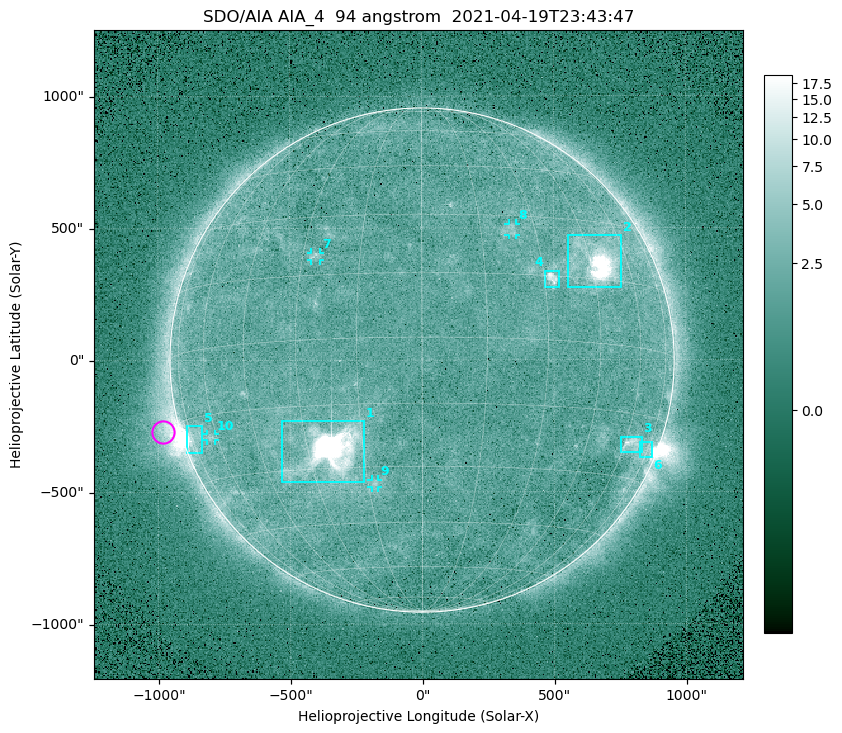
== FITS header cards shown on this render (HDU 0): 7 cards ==
TELESCOP= 'SDO/AIA '
INSTRUME= 'AIA_4   '
WAVELNTH=                   94
WAVEUNIT= 'angstrom'
DATE-OBS= '2021-04-19T23:43:47.12'
CTYPE1  = 'HPLN-TAN'
CTYPE2  = 'HPLT-TAN'

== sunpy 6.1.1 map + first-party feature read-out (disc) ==
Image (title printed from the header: SDO/AIA AIA_4  94 angstrom  2021-04-19T23:43:47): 512 x 512 px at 4.8 arcsec/px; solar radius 955 arcsec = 199 px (full disc in frame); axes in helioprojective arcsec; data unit not stated in the header (colour bar unlabelled)
Orientation: roll -0.138 deg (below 1 deg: not rotated)
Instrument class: DISC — disc imager (sunpy class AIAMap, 94 A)
Bright regions (active regions / flare kernels): reference = the median radial profile (limb darkening/brightening removed); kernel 5 px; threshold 5 sigma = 2.59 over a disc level ~1.82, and >= 1.15x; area >= 9 px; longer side >= 5 px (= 24 arcsec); searched inside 0.97 R_sun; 10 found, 10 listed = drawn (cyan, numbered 1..; 4 of them under ~33 arcsec drawn as corner ticks so the feature stays visible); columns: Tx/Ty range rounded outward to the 10 arcsec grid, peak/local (2 s.f.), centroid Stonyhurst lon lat
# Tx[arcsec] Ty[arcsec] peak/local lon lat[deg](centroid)
1 -540..-220 -460..-230 2094 -24 -26
2 550..760 270..470 51 +47 +19
3 750..830 -350..-290 4.9 +64 -22
4 460..520 270..340 6.7 +32 +14
5 -900..-830 -350..-250 6.2 -73 -19
6 820..870 -370..-310 3 +74 -23
7 -420..-380 380..410 3.2 -27 +20
8 330..360 470..520 2.8 +23 +26
9 -190..-170 -480..-450 3.1 -13 -34
10 -820..-780 -300..-280 2.7 -63 -20
Off-limb structures (1.02-1.3 R_sun): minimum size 50 px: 6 found; the strongest spans PA ~90..115 deg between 1.02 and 1.22 R_sun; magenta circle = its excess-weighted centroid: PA ~105 deg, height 1.07 R_sun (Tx ~-980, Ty ~-270 arcsec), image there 4.7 x the reference